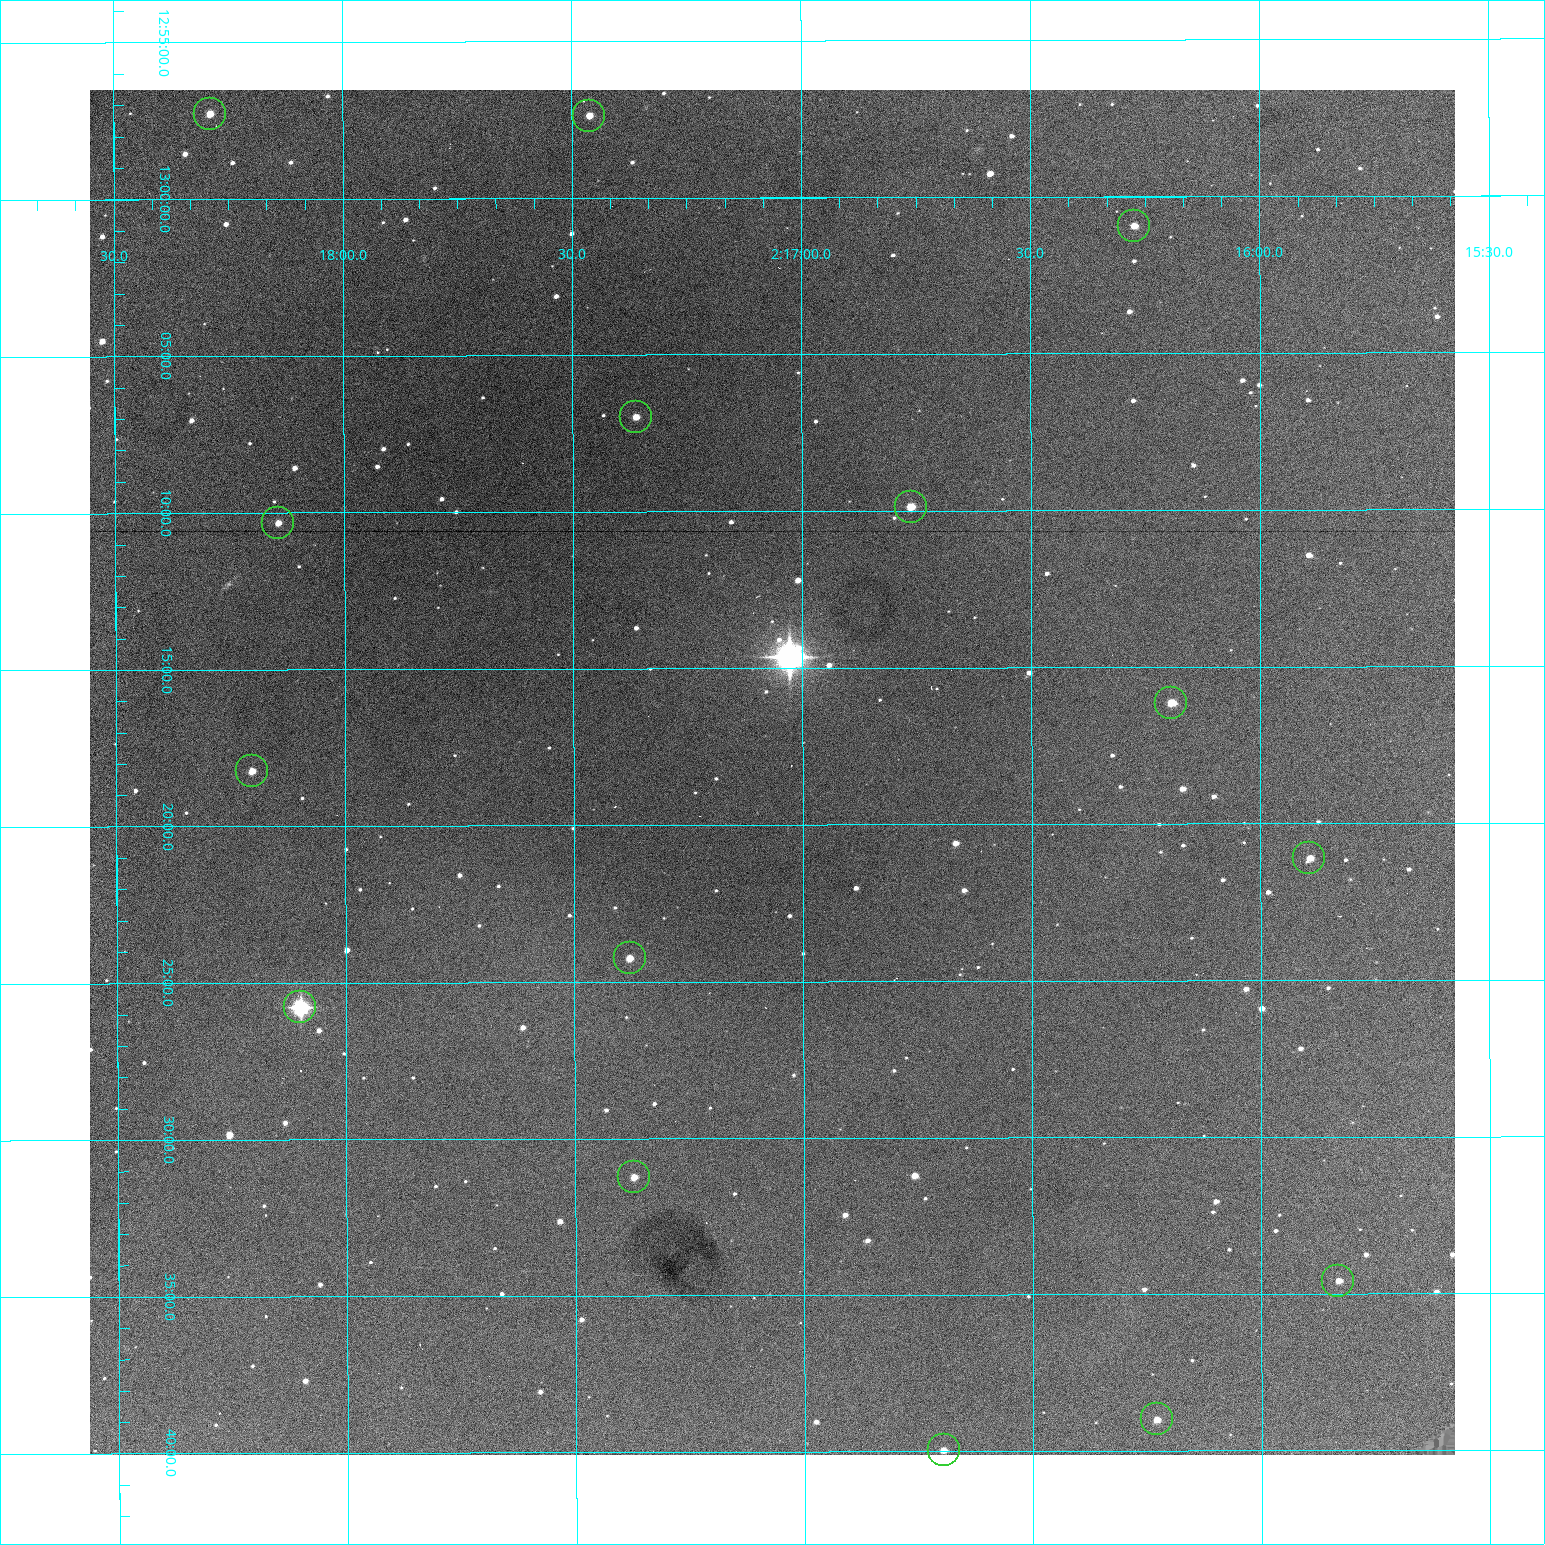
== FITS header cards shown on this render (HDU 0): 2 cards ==
NAXIS1  =                 1365 /fastest changing axis
NAXIS2  =                 1365 /next to fastest changing axis

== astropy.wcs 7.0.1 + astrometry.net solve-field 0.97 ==
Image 1365 x 1365 px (HDU 0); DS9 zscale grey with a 90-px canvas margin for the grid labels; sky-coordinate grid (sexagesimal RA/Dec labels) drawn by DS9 from the SOLVED WCS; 15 Tycho-2 reference stars matched to detected sources circled (green)
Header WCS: RA---TAN-SIP/DEC--TAN-SIP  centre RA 02:17:04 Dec +13:18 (34.27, +13.31 deg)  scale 1.91 arcsec/px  FOV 43.5' x 43.5'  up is -180 deg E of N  parity flipped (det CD > 0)
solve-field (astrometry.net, Tycho-2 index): VERIFIED the header's WCS against the Tycho-2 star catalogue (verified at 3 index scales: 8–15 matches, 0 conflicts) and refined it, rather than solving blind
Solved WCS: RA---TAN-SIP/DEC--TAN-SIP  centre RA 02:17:04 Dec +13:18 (34.27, +13.31 deg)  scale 1.91 arcsec/px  FOV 43.5' x 43.5'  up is -180 deg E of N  parity flipped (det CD > 0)
The solver's refit moves the header's centre by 0.18 arcsec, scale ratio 0.9999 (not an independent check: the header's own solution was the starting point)
Tycho-2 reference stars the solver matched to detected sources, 15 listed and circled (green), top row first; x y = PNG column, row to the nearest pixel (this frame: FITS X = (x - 90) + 1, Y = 1365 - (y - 90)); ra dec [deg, ICRS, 3 dp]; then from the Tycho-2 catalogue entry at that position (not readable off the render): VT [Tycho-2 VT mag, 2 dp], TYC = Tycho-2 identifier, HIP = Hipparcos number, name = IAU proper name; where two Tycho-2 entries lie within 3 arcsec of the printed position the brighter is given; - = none
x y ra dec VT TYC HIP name
210 114 34.572 +12.955 11.42 637-1207-1 - -
589 116 34.365 +12.956 12.09 637-873-1 - -
1134 226 34.068 +13.016 12.11 637-923-1 - -
636 417 34.341 +13.116 11.78 637-767-1 - -
911 507 34.191 +13.165 10.78 637-980-1 - -
278 523 34.536 +13.172 12.67 637-944-1 - -
1171 703 34.049 +13.269 11.22 637-820-1 - -
252 771 34.551 +13.304 11.62 637-695-1 - -
1309 858 33.973 +13.352 11.91 637-1253-1 - -
630 958 34.345 +13.404 11.61 637-1245-1 - -
300 1007 34.525 +13.430 7.86 637-948-1 10730 -
634 1177 34.343 +13.520 12.11 637-855-1 - -
1338 1281 33.958 +13.576 11.96 637-1126-1 - -
1157 1419 34.057 +13.650 11.94 637-667-1 - -
944 1450 34.174 +13.666 12.36 637-601-1 - -